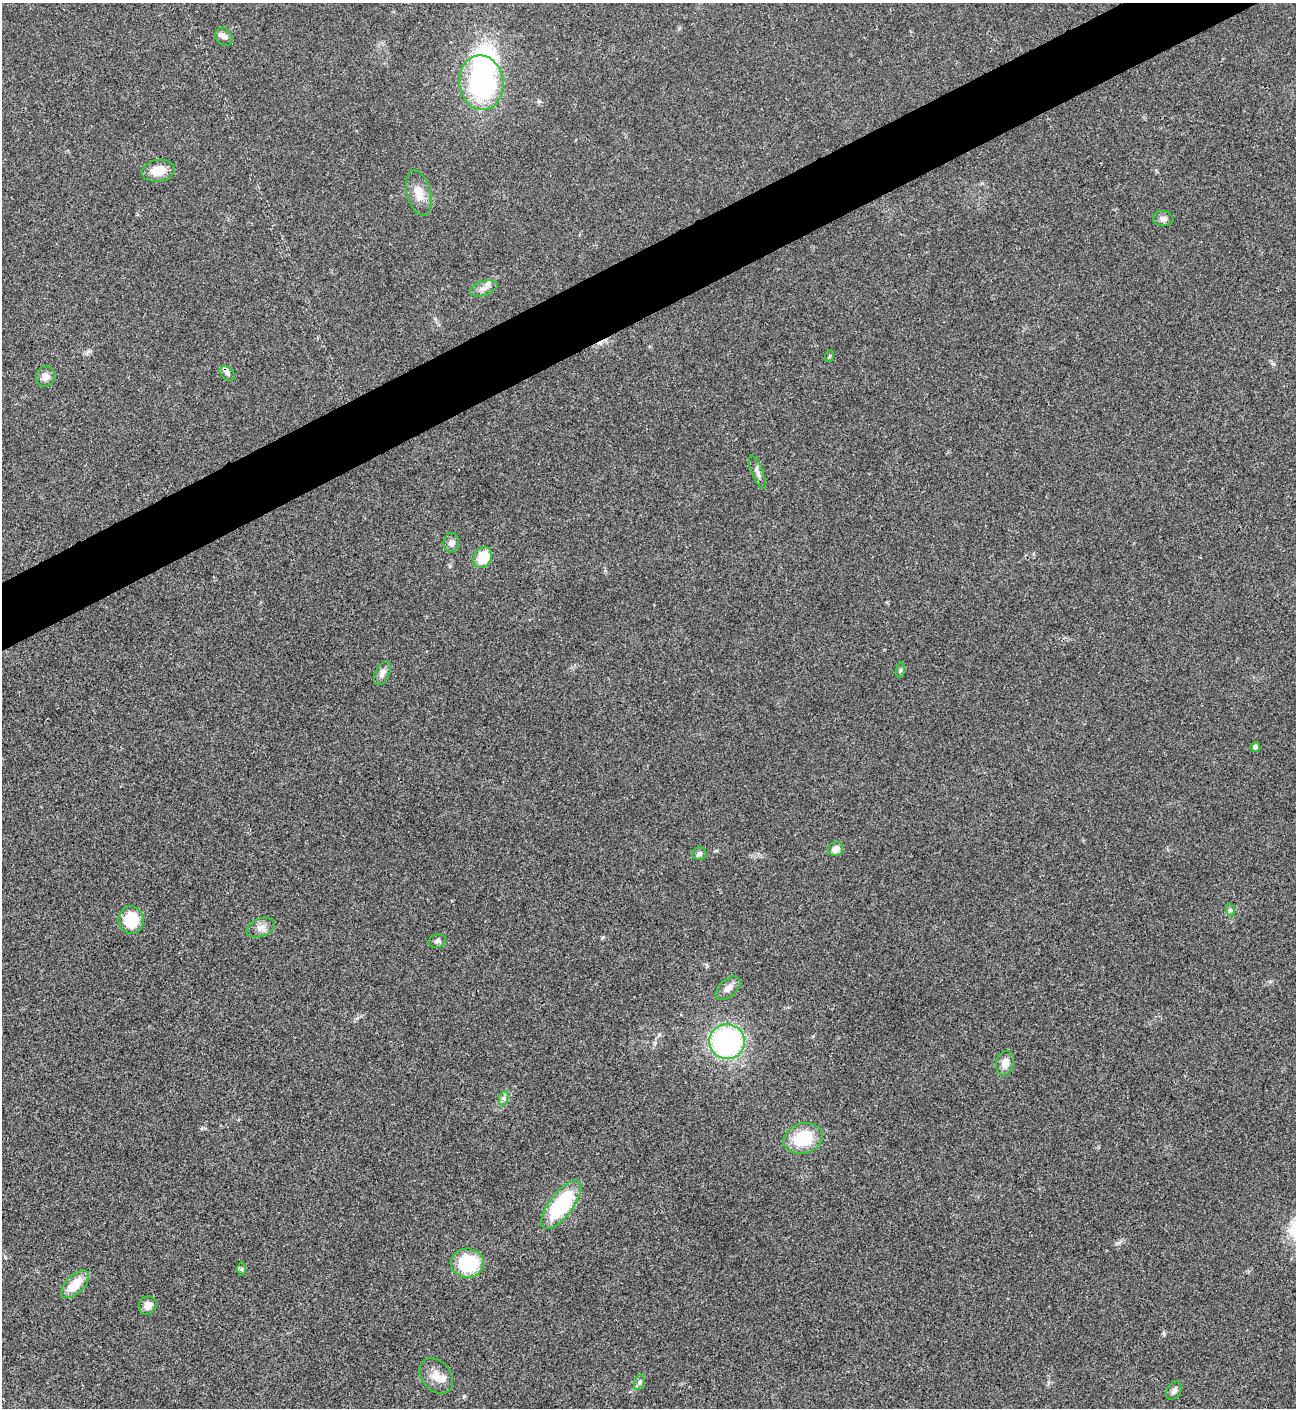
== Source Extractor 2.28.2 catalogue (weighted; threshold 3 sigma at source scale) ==
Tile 10 of 4 x 4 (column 2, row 3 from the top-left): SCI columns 1582-2875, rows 1409-2814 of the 5619 x 5631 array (HDU 1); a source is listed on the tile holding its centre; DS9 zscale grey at full resolution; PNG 1298 x 1410 px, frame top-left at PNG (2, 3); each listed source drawn as its Kron ellipse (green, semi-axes under 4 px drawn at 4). Shown black and unused: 4% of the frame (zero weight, under 3 of 4 exposures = <1% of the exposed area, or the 3 px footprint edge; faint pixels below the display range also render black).
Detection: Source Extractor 2.28.2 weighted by HDU 2 'WHT'; one run over the whole footprint, this tile lists its part. Background 0.0201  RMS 0.0039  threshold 0.0176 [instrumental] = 3 sigma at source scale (4.5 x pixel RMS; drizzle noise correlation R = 1.50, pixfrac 1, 0.05/0.05 arcsec/px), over >= 5 px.
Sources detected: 37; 1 inside a brighter object's white glare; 2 cosmic-ray / hot-pixel residue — neither listed nor drawn; the other 34 listed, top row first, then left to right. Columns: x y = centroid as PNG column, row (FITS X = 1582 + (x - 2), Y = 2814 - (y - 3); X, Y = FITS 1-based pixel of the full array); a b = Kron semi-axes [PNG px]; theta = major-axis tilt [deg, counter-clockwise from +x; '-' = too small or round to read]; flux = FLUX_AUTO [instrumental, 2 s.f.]
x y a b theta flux
224 37 10 8 -53 1.7
481 83 27 22 -82 56
158 171 16 11 9 6.3
419 193 23 12 -75 5.3
1163 219 10 7 -5 1.5
484 288 14 7 18 2.4
830 356 6 4 70 0.46
227 373 8 6 -40 1.1
45 377 10 9 - 2.5
757 472 17 5 -69 1.8
451 543 10 7 84 1.8
483 558 11 8 59 9.6
900 670 8 4 82 0.68
382 673 12 7 63 2.2
1255 747 5 4 - 1.3
836 849 7 7 - 2.8
699 854 7 6 - 1.1
1230 910 7 4 -72 0.75
131 920 14 12 -86 13
261 928 15 9 22 2.8
437 941 9 6 15 1.2
728 988 15 8 41 2.6
727 1042 18 17 - 70
1005 1063 12 9 76 3.3
504 1098 7 4 73 1
803 1138 20 15 16 15
561 1205 29 11 53 31
467 1263 16 14 2 22
241 1269 6 4 90 0.61
75 1284 17 9 45 8.5
148 1305 9 8 - 2.9
436 1376 20 14 -49 5.2
639 1382 8 5 71 0.91
1174 1391 10 6 57 1.5